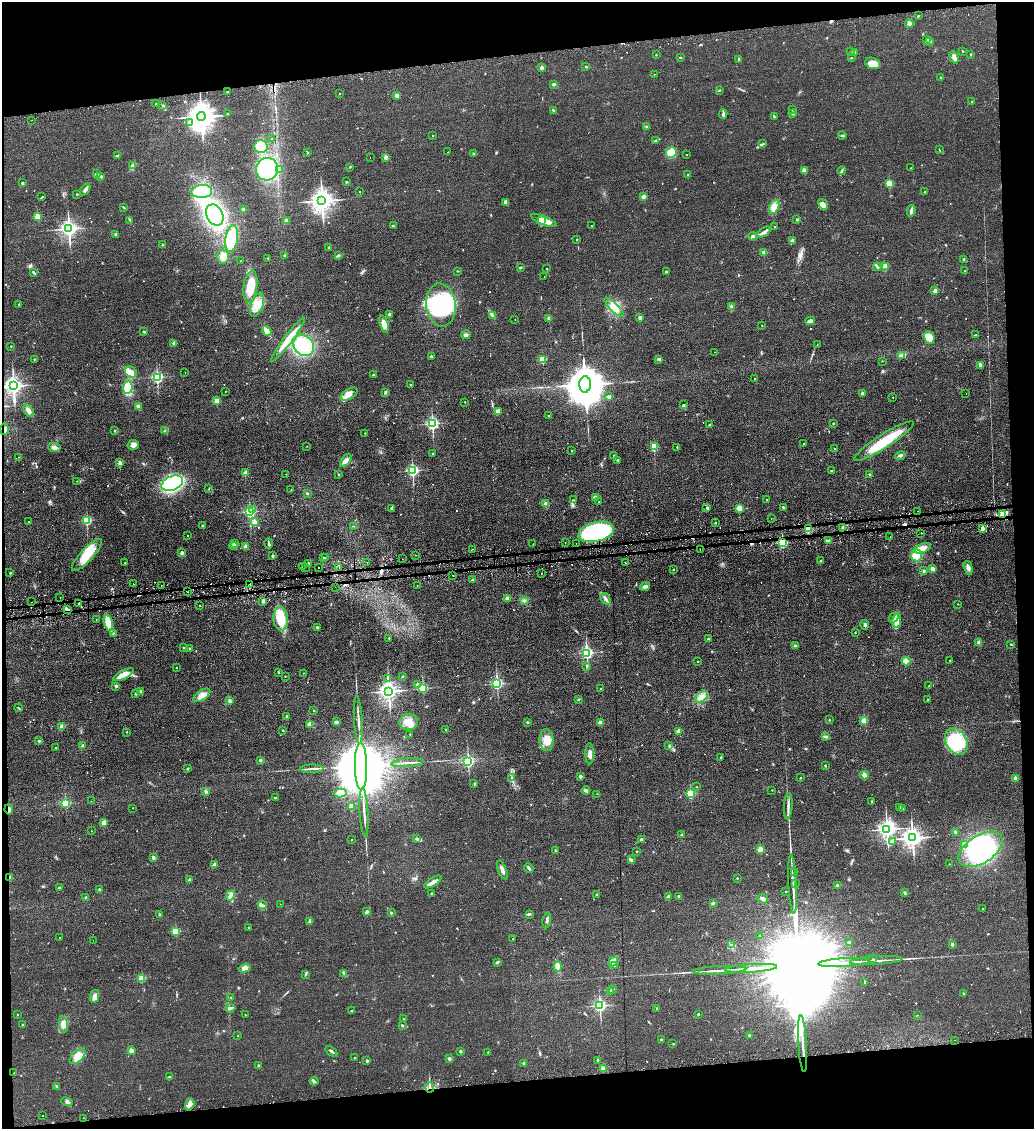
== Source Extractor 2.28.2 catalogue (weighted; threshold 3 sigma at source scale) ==
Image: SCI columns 425-4551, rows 43-4550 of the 4674 x 6921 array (HDU 1 of 3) = the unmasked area's bounding box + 8 px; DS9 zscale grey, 4 x 4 block average (1 PNG px = mean of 4 x 4 image px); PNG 1036 x 1131 px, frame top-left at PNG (2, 2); each listed source drawn as its Kron ellipse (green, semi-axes under 4 px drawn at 4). Shown black and unused: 12% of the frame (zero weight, under 2 of 3 exposures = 3% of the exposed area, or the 3 px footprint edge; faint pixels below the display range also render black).
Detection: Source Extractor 2.28.2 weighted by HDU 2 'WHT'. Background 0.0634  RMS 0.0089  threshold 0.0401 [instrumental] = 3 sigma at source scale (4.5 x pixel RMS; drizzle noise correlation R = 1.50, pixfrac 1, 0.05/0.05 arcsec/px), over >= 5 px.
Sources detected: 830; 6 inside a brighter object's white glare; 46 cosmic-ray / hot-pixel residue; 2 long thin detections or spike segments (spike, bleed or trail) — neither listed nor drawn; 9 coinciding with a brighter row at this scale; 15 inside a brighter listed object's ellipse — not listed separately; of the other 752, all 500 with FLUX_AUTO >= 2.58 (the completeness limit of this list) listed and drawn (252 fainter detections not listed), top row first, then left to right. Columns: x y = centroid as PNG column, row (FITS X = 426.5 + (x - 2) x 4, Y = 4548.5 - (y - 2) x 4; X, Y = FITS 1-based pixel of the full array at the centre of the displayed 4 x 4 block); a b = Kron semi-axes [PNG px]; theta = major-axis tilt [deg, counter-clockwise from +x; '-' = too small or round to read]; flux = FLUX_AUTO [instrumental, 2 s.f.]
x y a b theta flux
918 16 3 2 - 3.2
909 23 4 4 - 14
927 39 2 2 - 20
930 41 3 2 - 5.2
963 51 2 2 - 3.1
851 52 3 2 - 5.2
854 52 2 2 - 39
971 54 3 2 - 3.9
656 55 2 2 - 2.7
680 57 3 2 - 3.2
954 57 6 3 -73 29
851 58 2 2 - 4.6
739 59 3 2 - 4
873 63 8 5 -17 52
586 67 2 2 - 17
541 68 2 2 - 52
654 74 2 2 - 3.3
940 77 2 2 - 8.5
554 84 3 2 - 12
719 90 3 2 - 4.2
227 92 2 2 - 2.9
340 93 2 2 - 5.9
397 95 2 2 - 99
972 102 2 2 - 18
156 104 2 2 - 5.3
163 105 3 2 - 3.6
553 110 2 2 - 3.5
793 110 2 2 - 15
792 113 2 2 - 30
227 114 2 2 - 19
723 114 4 3 - 9.6
201 116 4 4 - 9200
774 116 3 2 - 5.2
31 120 2 2 - 6
189 122 2 2 - 23
647 127 3 2 - 4.6
842 135 4 2 - 6.7
433 136 2 2 - 6.5
272 139 2 2 - 3.5
655 140 4 2 - 4.6
763 144 2 2 - 3.7
261 146 7 6 - 120
939 150 3 2 - 3.7
448 152 2 2 - 3.2
307 153 2 2 - 3.3
474 153 3 2 - 7.3
671 153 5 5 - 66
686 155 2 2 - 4.1
117 156 4 2 - 4.5
386 157 2 2 - 75
370 158 2 2 - 2.8
133 166 4 3 - 9.2
350 167 2 2 - 2.6
911 168 2 2 - 4.9
267 169 11 11 - 440
279 169 2 2 - 3
804 170 2 2 - 130
842 170 4 2 - 9.2
96 174 2 2 - 33
688 175 2 2 - 18
101 176 2 2 - 29
346 182 2 2 - 17
22 183 2 2 - 24
889 183 2 2 - 240
85 189 6 3 57 19
202 191 10 6 5 390
359 191 2 2 - 3.5
924 192 3 2 - 3.8
77 194 2 2 - 3.7
643 196 4 2 - 19
42 197 3 2 - 3.3
322 201 4 3 - 5300
506 202 3 3 - 20
823 204 5 4 - 26
123 207 3 2 - 3.5
774 207 7 5 65 45
244 210 2 2 - 71
911 211 6 3 80 13
215 215 11 8 -64 650
37 216 2 2 - 160
130 220 3 2 - 4.2
544 220 14 4 -23 77
797 220 2 2 - 4.4
287 221 3 3 - 19
541 221 2 2 - 100
393 226 3 2 - 4.3
591 226 2 2 - 26
774 226 2 2 - 4
69 229 3 2 - 2600
764 232 7 3 33 17
116 234 3 3 - 8.4
753 236 4 3 - 14
232 238 13 6 80 270
577 239 2 2 - 6.1
793 241 4 3 - 18
163 245 2 2 - 34
329 247 2 2 - 25
764 252 2 2 - 120
338 255 3 2 - 5.4
284 256 3 2 - 3.9
223 257 7 6 - 35
268 258 2 2 - 12
964 259 2 2 - 18
241 261 2 2 - 2.8
885 266 2 2 - 150
520 267 3 2 - 4.8
877 267 4 2 - 5.4
546 269 2 2 - 8.4
457 271 2 2 - 5.8
666 271 3 2 - 6.5
965 271 3 2 - 3.2
33 272 3 2 - 6.1
544 277 2 2 - 3.5
250 287 16 7 83 120
935 291 2 2 - 95
19 304 2 2 - 4.1
257 305 13 6 70 66
441 305 21 15 -84 330
732 306 2 2 - 92
614 307 13 4 -44 48
389 314 3 3 - 10
492 316 3 2 - 6.2
549 318 2 2 - 90
640 318 2 2 - 68
515 319 2 2 - 2.8
810 321 5 4 - 14
384 324 9 3 -72 45
762 325 2 2 - 3.7
144 331 2 2 - 25
267 331 5 3 - 44
466 335 4 3 - 13
976 335 4 2 - 3.9
929 337 7 5 -72 60
288 340 27 4 53 90
174 343 2 2 - 70
304 345 11 9 -49 300
817 345 2 2 - 3
11 346 2 2 - 4.5
715 352 2 2 - 3.6
902 355 3 2 - 5.7
431 356 3 2 - 5.4
34 359 2 2 - 2.9
543 359 2 2 - 280
659 359 3 2 - 5.5
882 361 2 2 - 4.1
980 365 2 2 - 49
131 372 6 5 - 47
185 373 2 2 - 3.5
373 375 2 2 - 17
157 377 2 2 - 930
754 378 2 2 - 3.3
585 384 8 5 87 26000
410 385 2 2 - 9.3
13 386 3 2 - 3000
128 388 6 5 - 120
225 391 2 2 - 3.7
385 392 4 2 - 5.5
862 393 2 2 - 38
349 394 9 5 32 35
966 394 2 2 - 2.8
609 397 3 3 - 8.3
893 397 2 2 - 3.3
217 400 2 2 - 160
465 402 2 2 - 5.8
684 405 2 2 - 3.1
139 407 4 3 - 25
29 410 7 4 -59 23
498 412 3 2 - 3.5
549 416 2 2 - 4.9
432 423 2 2 - 1200
833 423 2 2 - 3.3
709 425 2 2 - 10
4 429 5 2 - 11
115 430 2 2 - 10
165 431 3 2 - 4.5
365 433 2 2 - 5.7
884 441 35 7 33 230
803 444 2 2 - 5.8
133 445 6 5 - 21
307 446 2 2 - 3.2
54 447 6 4 -3 21
654 447 2 2 - 340
677 447 2 2 - 5.2
834 448 2 2 - 6.4
572 450 2 2 - 6.9
433 453 2 2 - 3
614 455 2 2 - 9.9
900 456 5 2 - 5.2
19 457 2 2 - 2.9
346 460 7 4 54 23
618 460 3 2 - 4
120 463 2 2 - 110
413 470 2 2 - 920
831 471 2 2 - 12
245 473 2 2 - 89
286 474 2 2 - 3.4
869 474 2 2 - 6.6
339 475 2 2 - 2.9
77 481 2 2 - 2.8
172 483 11 7 22 730
209 488 3 2 - 2.7
291 490 2 2 - 5.1
307 493 2 2 - 18
595 497 3 3 - 20
574 500 2 2 - 2.6
767 500 2 2 - 5.7
598 502 2 2 - 4.4
546 504 2 2 - 110
783 507 3 2 - 5.1
391 508 2 2 - 19
707 508 2 2 - 7.4
739 508 2 2 - 190
253 510 2 2 - 64
250 511 2 2 - 830
917 511 2 2 - 5
1003 514 2 2 - 410
771 518 2 2 - 2.7
87 520 2 2 - 430
29 522 2 2 - 3.4
254 522 2 2 - 140
715 523 2 2 - 6.3
203 526 2 2 - 29
354 526 2 2 - 3.4
843 528 2 2 - 77
808 529 2 2 - 360
982 529 3 3 - 13
596 532 18 9 14 690
921 533 2 2 - 5
187 536 2 2 - 7
890 537 2 2 - 3
828 540 2 2 - 14
269 543 5 2 - 8.2
565 543 2 2 - 4.1
576 543 2 2 - 7.3
782 543 2 2 - 550
234 544 2 2 - 34
533 544 2 2 - 4.7
233 546 4 3 - 15
246 546 2 2 - 74
922 548 9 4 20 46
473 549 2 2 - 2.8
700 550 2 2 - 5.3
182 553 2 2 - 68
87 555 21 6 47 120
416 555 2 2 - 3.1
916 555 6 5 - 110
273 556 4 2 - 7.5
323 558 2 2 - 32
326 558 2 2 - 17
402 559 2 2 - 4.9
821 561 3 2 - 3
367 562 2 2 - 2.6
125 563 2 2 - 9
308 563 2 2 - 21
625 563 2 2 - 19
302 567 2 2 - 4.1
305 567 2 2 - 3.9
319 568 2 2 - 4.3
339 568 2 2 - 5
968 568 7 3 -73 19
932 569 2 2 - 86
673 570 2 2 - 4.1
924 571 2 2 - 29
10 573 2 2 - 9
541 573 2 2 - 2.8
453 575 2 2 - 5.3
472 580 2 2 - 11
133 584 2 2 - 12
250 584 2 2 - 5.8
161 585 2 2 - 3.9
417 585 2 2 - 4.6
335 587 2 2 - 3
645 587 5 3 - 12
188 592 2 2 - 9.4
60 597 2 2 - 4.6
507 598 2 2 - 73
606 599 6 3 -55 14
263 601 2 2 - 64
524 601 2 2 - 3.6
31 602 2 2 - 3.9
79 603 2 2 - 38
958 604 2 2 - 4
199 606 2 2 - 3.5
67 609 3 2 - 7.6
894 618 5 3 - 17
96 619 2 2 - 2.8
281 619 12 7 -87 140
897 620 7 3 79 83
108 623 7 3 -76 120
865 625 5 2 - 9.1
317 627 2 2 - 5.9
113 633 3 2 - 2.7
855 633 2 2 - 6.4
389 638 2 2 - 7.4
708 639 2 2 - 15
979 642 2 2 - 72
1011 645 2 2 - 3.6
795 646 2 2 - 40
184 648 2 2 - 5.5
189 648 2 2 - 9.5
587 653 2 2 - 1100
950 660 2 2 - 7.3
698 661 2 2 - 7.5
906 661 4 3 - 36
587 666 4 2 - 4.5
176 668 2 2 - 8
278 672 2 2 - 5.9
303 673 2 2 - 2.6
123 675 11 4 25 43
285 676 2 2 - 6
402 677 3 2 - 3.6
388 679 2 2 - 2.8
418 684 2 2 - 69
497 684 2 2 - 920
116 686 2 2 - 39
929 686 2 2 - 8.3
423 688 2 2 - 380
601 688 2 2 - 5.8
388 691 3 3 - 3400
140 692 3 2 - 10
136 694 3 2 - 6.3
202 695 9 5 33 32
701 697 7 4 38 29
578 699 3 2 - 3.4
928 699 2 2 - 3.7
230 701 3 3 - 9.1
19 708 4 2 - 4.4
314 710 2 2 - 11
287 716 2 2 - 12
358 720 23 2 -86 28
829 720 2 2 - 10
864 721 2 2 - 210
336 722 3 2 - 6.9
409 722 9 8 - 54
527 722 2 2 - 23
600 723 2 2 - 110
310 724 2 2 - 140
62 727 2 2 - 110
446 729 2 2 - 3.8
283 730 2 2 - 9.2
678 731 3 3 - 21
127 732 2 2 - 5.4
410 734 2 2 - 4.8
826 737 3 2 - 17
547 740 11 7 -87 61
39 741 3 2 - 5.1
956 742 14 10 -59 270
83 746 2 2 - 57
669 746 2 2 - 3.4
55 748 2 2 - 8.6
590 754 10 3 -89 27
721 757 2 2 - 6.6
260 760 2 2 - 37
468 762 2 2 - 900
408 763 16 2 4 23
361 766 23 6 -89 110000
825 766 2 2 - 6.3
187 769 2 2 - 16
312 769 12 2 2 18
864 775 4 4 - 18
580 776 2 2 - 47
512 777 2 2 - 4.1
801 778 2 2 - 6.8
1015 778 2 2 - 62
474 784 3 2 - 3.2
696 787 2 2 - 3.8
772 790 2 2 - 3.9
586 791 4 2 - 9.4
206 792 3 2 - 4
340 793 6 3 11 21
597 794 2 2 - 2.7
690 794 2 2 - 460
275 798 3 2 - 3.6
91 801 2 2 - 2.9
872 801 2 2 - 11
65 803 2 2 - 430
351 806 2 2 - 130
788 806 13 2 86 23
133 808 2 2 - 4.6
900 808 3 2 - 11
9 809 5 3 - 10
902 809 3 2 - 4.8
364 812 24 2 -87 30
104 823 2 2 - 120
887 829 3 2 - 2700
91 831 2 2 - 3.3
956 832 3 2 - 6.9
681 835 3 2 - 3.4
912 838 3 3 - 3500
417 839 3 3 - 8
641 839 2 2 - 44
351 840 2 2 - 4.4
892 842 4 3 - 11
964 844 4 3 - 18
760 849 2 2 - 170
981 849 25 13 32 650
555 850 2 2 - 3.1
637 851 2 2 - 4.3
153 857 2 2 - 47
631 860 2 2 - 19
949 864 2 2 - 3
214 865 3 3 - 11
529 868 5 2 - 9.1
502 870 10 2 -69 21
795 873 2 2 - 200
9 878 3 2 - 15
737 878 2 2 - 7.7
189 880 2 2 - 2.7
433 882 10 2 31 29
795 883 2 2 - 210
793 884 29 2 -87 48
837 886 2 2 - 43
59 888 4 2 - 9.6
99 890 4 2 - 8.9
786 891 2 2 - 9.5
432 893 2 2 - 10
904 893 2 2 - 2.7
230 895 5 3 - 13
597 895 3 2 - 4.9
668 896 4 3 - 8
678 896 3 2 - 4.5
86 897 2 2 - 3.9
762 899 6 3 -36 16
713 903 3 2 - 8.9
280 904 2 2 - 2.9
262 905 4 3 - 12
982 908 2 2 - 7.6
367 912 4 3 - 11
391 913 2 2 - 23
529 914 3 2 - 8.6
160 915 2 2 - 35
547 920 8 2 81 12
310 921 2 2 - 66
249 928 2 2 - 4.3
175 931 2 2 - 310
760 936 2 2 - 5.4
59 937 2 2 - 3.1
513 939 2 2 - 3.5
93 940 2 2 - 4.7
850 942 3 2 - 4.7
952 944 2 2 - 39
731 945 2 2 - 3.1
873 959 2 2 - 5.5
876 961 26 2 4 37
497 962 4 2 - 7.5
613 962 5 4 - 30
844 963 26 2 4 93
615 966 2 2 - 11
558 967 5 3 - 57
245 968 6 4 18 23
751 968 26 2 4 95
720 970 26 2 3 37
344 973 4 2 - 5.6
305 975 3 2 - 3.3
142 978 2 2 - 250
864 982 3 2 - 3.1
612 989 2 2 - 42
611 991 2 2 - 22
963 994 2 2 - 13
95 996 6 4 77 27
231 997 2 2 - 5.2
600 1006 2 2 - 1200
230 1008 5 3 - 9
657 1008 2 2 - 3.4
352 1011 2 2 - 4.9
17 1014 2 2 - 4.8
698 1014 2 2 - 15
245 1015 2 2 - 3.7
917 1015 2 2 - 3.2
403 1019 3 2 - 2.8
63 1024 8 4 -79 24
22 1025 2 2 - 9.9
402 1025 2 2 - 18
749 1035 2 2 - 5.6
238 1036 2 2 - 6
661 1039 2 2 - 13
955 1040 2 2 - 3.8
673 1044 2 2 - 6.2
803 1044 28 2 -86 44
131 1050 2 2 - 100
331 1051 6 2 -37 9.5
460 1051 2 2 - 30
488 1052 2 2 - 4.7
77 1056 10 5 45 57
354 1058 2 2 - 3.3
449 1059 3 3 - 6.9
598 1060 2 2 - 4.5
367 1061 2 2 - 29
524 1063 2 2 - 6.2
258 1065 2 2 - 14
603 1068 2 2 - 140
14 1073 2 2 - 3
170 1077 3 2 - 2.9
314 1081 4 3 - 9.2
57 1087 2 2 - 2.9
430 1087 5 2 - 11
67 1102 6 3 -22 13
190 1104 6 4 73 26
43 1116 2 2 - 24
83 1118 2 2 - 12
Overlapping masked pixels (flux is a lower limit): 11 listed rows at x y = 4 429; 1003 514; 808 529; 596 532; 565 543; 782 543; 250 584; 79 603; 9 809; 9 878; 430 1087
Diffuse or blended objects may show on this block-average render without a row.